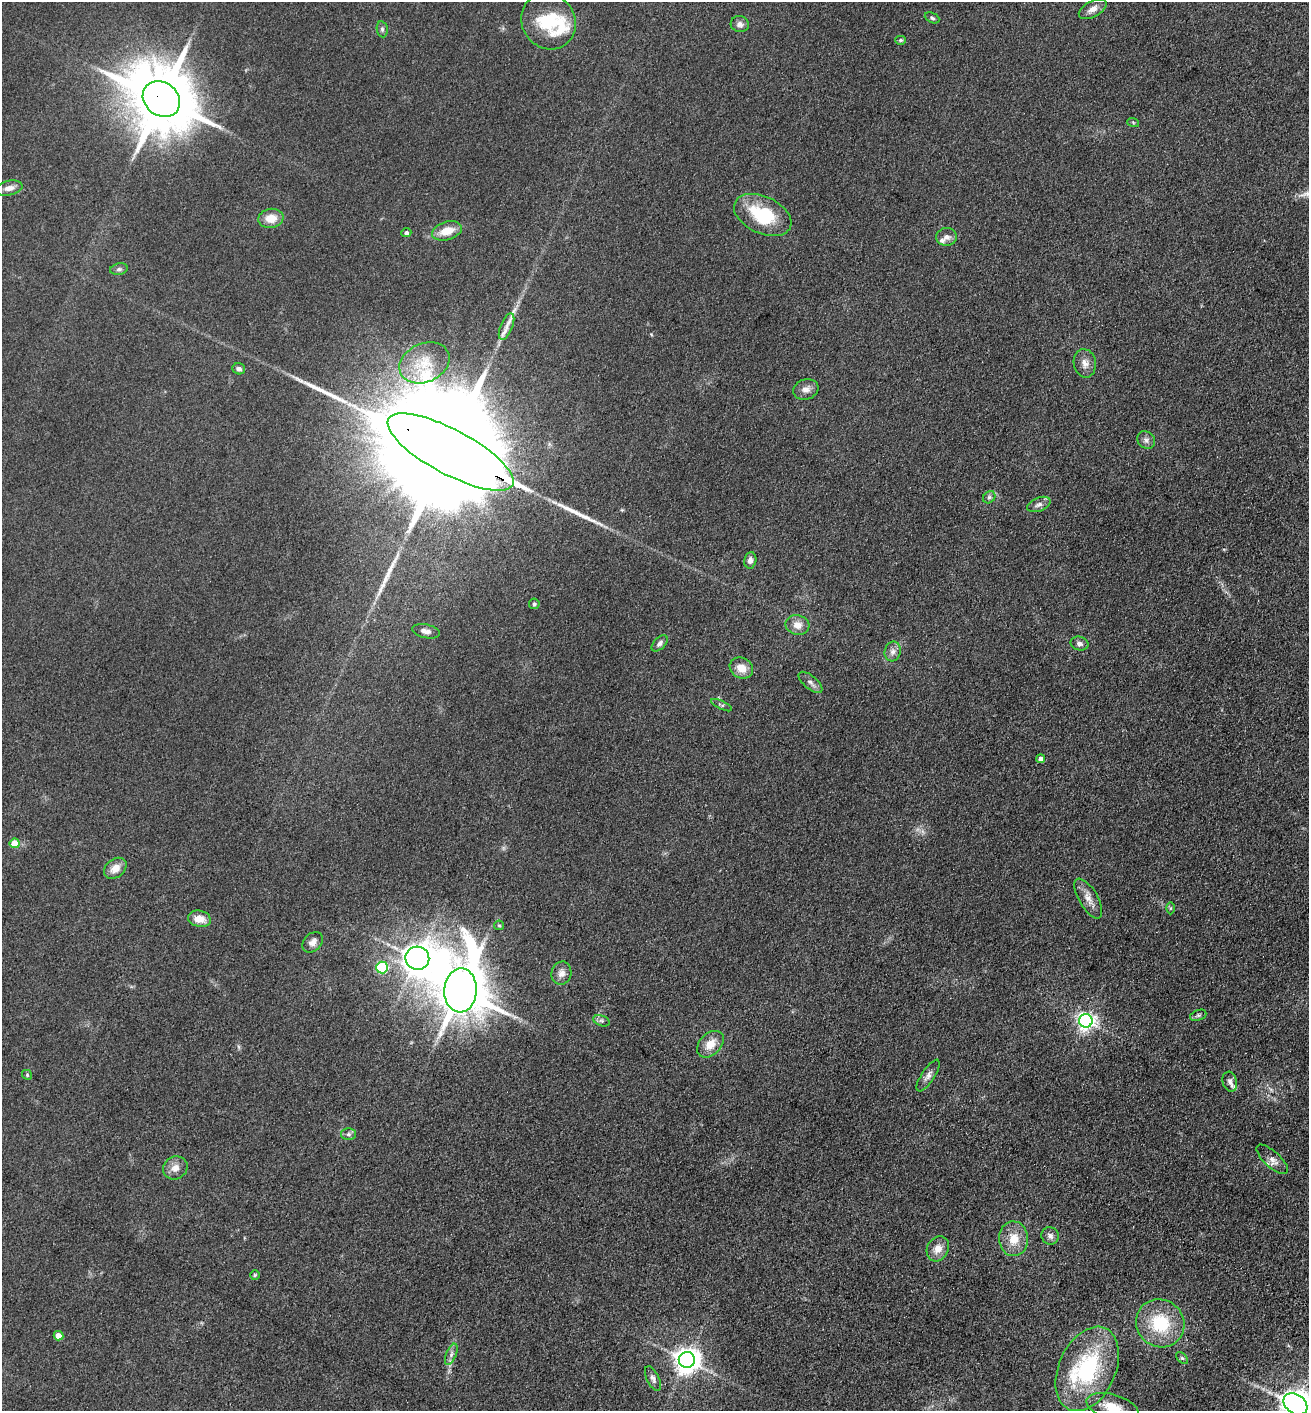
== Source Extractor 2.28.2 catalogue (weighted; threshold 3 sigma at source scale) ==
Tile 6 of 4 x 4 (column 2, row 2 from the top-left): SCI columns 1453-2759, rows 2818-4226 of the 5651 x 5636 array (HDU 1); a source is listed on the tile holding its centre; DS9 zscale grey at full resolution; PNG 1311 x 1413 px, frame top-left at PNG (2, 2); each listed source drawn as its Kron ellipse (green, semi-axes under 4 px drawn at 4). Shown black and unused: <1% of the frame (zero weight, under 3 of 5 exposures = <1% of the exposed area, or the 3 px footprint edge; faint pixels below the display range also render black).
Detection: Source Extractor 2.28.2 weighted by HDU 2 'WHT'; one run over the whole footprint, this tile lists its part. Background 0.151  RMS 0.0098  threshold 0.0443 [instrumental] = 3 sigma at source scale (4.5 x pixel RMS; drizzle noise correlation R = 1.50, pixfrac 1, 0.05/0.05 arcsec/px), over >= 5 px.
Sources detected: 77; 4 long thin detections or spike segments (spike, bleed or trail) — neither listed nor drawn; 4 inside a brighter listed object's ellipse — not listed separately; the other 69 listed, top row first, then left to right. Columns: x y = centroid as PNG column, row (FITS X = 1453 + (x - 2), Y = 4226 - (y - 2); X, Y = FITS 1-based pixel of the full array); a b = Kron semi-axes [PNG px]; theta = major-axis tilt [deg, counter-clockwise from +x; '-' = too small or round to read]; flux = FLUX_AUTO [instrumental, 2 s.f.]
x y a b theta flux
1093 9 15 8 29 6.9
932 18 8 5 -24 2.1
548 21 29 26 -54 54
740 24 9 8 - 4.8
382 29 8 5 -80 2.4
900 40 5 4 - 1.5
161 99 20 16 -37 9000
1133 122 6 4 -20 1.2
9 188 14 7 12 6.3
763 215 30 18 -25 56
271 218 13 9 8 13
447 231 15 9 17 16
406 232 5 4 - 2.8
946 237 10 9 - 4.9
119 269 9 5 9 2.4
507 327 14 6 67 6.9
424 363 26 19 25 28
1085 363 14 11 -80 7.9
239 369 6 5 - 3
806 389 13 10 18 7
1146 440 9 8 - 4.1
450 452 70 22 -28 80000
989 497 7 5 44 2.5
1039 504 12 6 23 4.7
750 560 8 6 80 4.5
534 604 5 5 - 1.9
797 625 12 10 -14 9.3
426 631 14 7 -13 6
660 643 10 5 46 3.2
1080 644 9 7 -13 4.1
893 651 10 8 76 5.1
741 668 12 10 -31 13
810 682 14 6 -41 4.5
721 705 11 3 -25 1.9
1041 759 4 4 - 4.5
15 843 5 5 - 20
115 868 12 9 39 9.9
1088 898 22 9 -60 9.8
1171 908 6 4 89 1.2
199 919 11 8 -12 12
499 925 5 4 - 1.3
313 942 12 8 44 6.5
417 958 12 11 - 1500
382 967 6 6 - 87
561 973 11 10 - 6.3
460 990 22 16 87 5700
1198 1015 8 5 20 2
601 1021 8 5 -19 2.6
1086 1021 7 6 - 420
710 1044 15 10 45 13
27 1075 5 4 - 1.2
928 1076 18 6 57 5.5
1230 1082 10 7 -74 3.6
348 1134 7 6 - 2.6
1272 1159 20 8 -42 6.6
175 1168 12 11 - 8.5
1050 1236 9 8 - 4.5
1013 1239 17 14 -87 19
938 1249 13 10 62 10
255 1275 5 5 - 1.4
1160 1323 25 23 -42 54
58 1336 5 4 - 11
451 1354 11 5 67 3.8
1182 1358 7 4 -44 1.6
687 1360 8 8 - 1100
1087 1369 44 28 66 110
653 1378 13 6 -64 4.3
1295 1404 13 9 -34 1500
1112 1407 27 12 -16 21
Overlapping masked pixels (flux is a lower limit): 2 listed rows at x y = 161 99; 450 452
Isophote crosses this tile's border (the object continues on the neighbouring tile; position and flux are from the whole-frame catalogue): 2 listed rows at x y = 1295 1404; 1112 1407